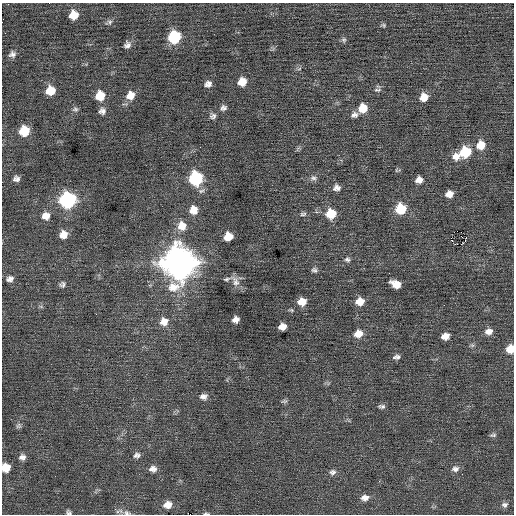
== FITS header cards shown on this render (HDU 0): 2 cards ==
NAXIS1  =                  512 / Axis length
NAXIS2  =                  512 / Axis length

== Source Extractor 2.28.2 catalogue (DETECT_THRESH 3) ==
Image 512 x 512 px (HDU 0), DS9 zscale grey, 1 PNG px = 1 image px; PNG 516 x 516 px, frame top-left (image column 1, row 512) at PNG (2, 3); no overlay
Background 0.0313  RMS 0.71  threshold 2.12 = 3 sigma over >= 5 px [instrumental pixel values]
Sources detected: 85; all 85 listed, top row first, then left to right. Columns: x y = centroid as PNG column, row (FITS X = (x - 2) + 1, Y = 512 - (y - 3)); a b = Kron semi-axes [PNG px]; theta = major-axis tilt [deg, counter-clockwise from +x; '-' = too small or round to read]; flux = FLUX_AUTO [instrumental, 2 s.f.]
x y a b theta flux
73 15 8 8 - 670
109 22 10 5 17 130
383 25 7 5 -26 81
174 37 9 8 - 3100
344 40 8 6 -79 110
127 45 9 8 - 200
12 54 8 7 - 190
299 69 6 4 19 76
242 82 9 8 - 580
208 84 9 7 25 220
378 90 11 6 1 130
50 91 9 8 - 830
130 95 11 9 41 500
100 96 9 9 - 870
423 97 9 8 - 530
223 108 9 7 20 170
363 108 9 9 - 750
75 109 8 7 - 120
102 111 9 8 - 210
354 115 10 7 17 200
213 116 9 8 - 170
24 131 9 8 - 1300
481 145 10 9 - 680
465 152 9 8 - 1900
456 156 11 10 - 390
396 170 6 3 -72 49
196 178 9 8 - 4700
313 178 10 7 -12 170
16 179 7 6 - 180
419 180 8 7 - 320
336 188 9 8 - 220
449 194 8 7 - 360
67 200 9 9 - 8800
401 209 9 9 - 1600
193 210 9 9 - 560
303 214 9 5 3 120
331 214 9 9 - 1100
46 216 9 9 - 410
182 226 12 11 - 610
63 235 9 8 - 480
461 236 2 2 - 30
228 237 7 7 - 790
451 238 4 2 - 510
465 240 4 2 - 390
455 244 4 2 - 30
461 244 2 2 - 23
347 259 8 6 -13 130
179 263 14 13 - 80000
314 270 8 6 -32 130
10 279 9 7 17 210
226 279 10 6 14 120
235 281 18 9 -58 330
62 284 8 7 - 140
396 284 10 6 -24 550
360 301 9 7 12 530
302 302 8 7 - 580
444 305 2 2 - 19
41 307 7 4 -20 72
236 319 7 6 - 260
164 321 11 10 - 460
282 327 7 6 - 380
489 331 9 7 12 310
358 334 10 8 16 500
445 336 8 6 12 410
472 345 6 6 - 93
510 349 8 7 - 750
396 357 9 5 9 160
203 396 10 8 9 230
284 401 9 4 17 92
381 406 9 5 -2 120
18 426 7 7 - 110
493 435 9 4 9 95
137 455 9 8 - 180
22 457 8 7 - 210
6 468 7 7 - 620
153 469 10 8 -4 250
455 469 9 8 - 210
332 472 9 8 - 180
365 498 10 7 12 300
168 505 10 8 20 440
505 505 9 8 - 170
116 510 12 4 -45 120
68 512 6 5 - 110
127 513 12 7 -14 200
206 513 7 3 0 66
At the frame edge (FLAGS 8, measured only in part): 5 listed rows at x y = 510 349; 6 468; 68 512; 127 513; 206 513